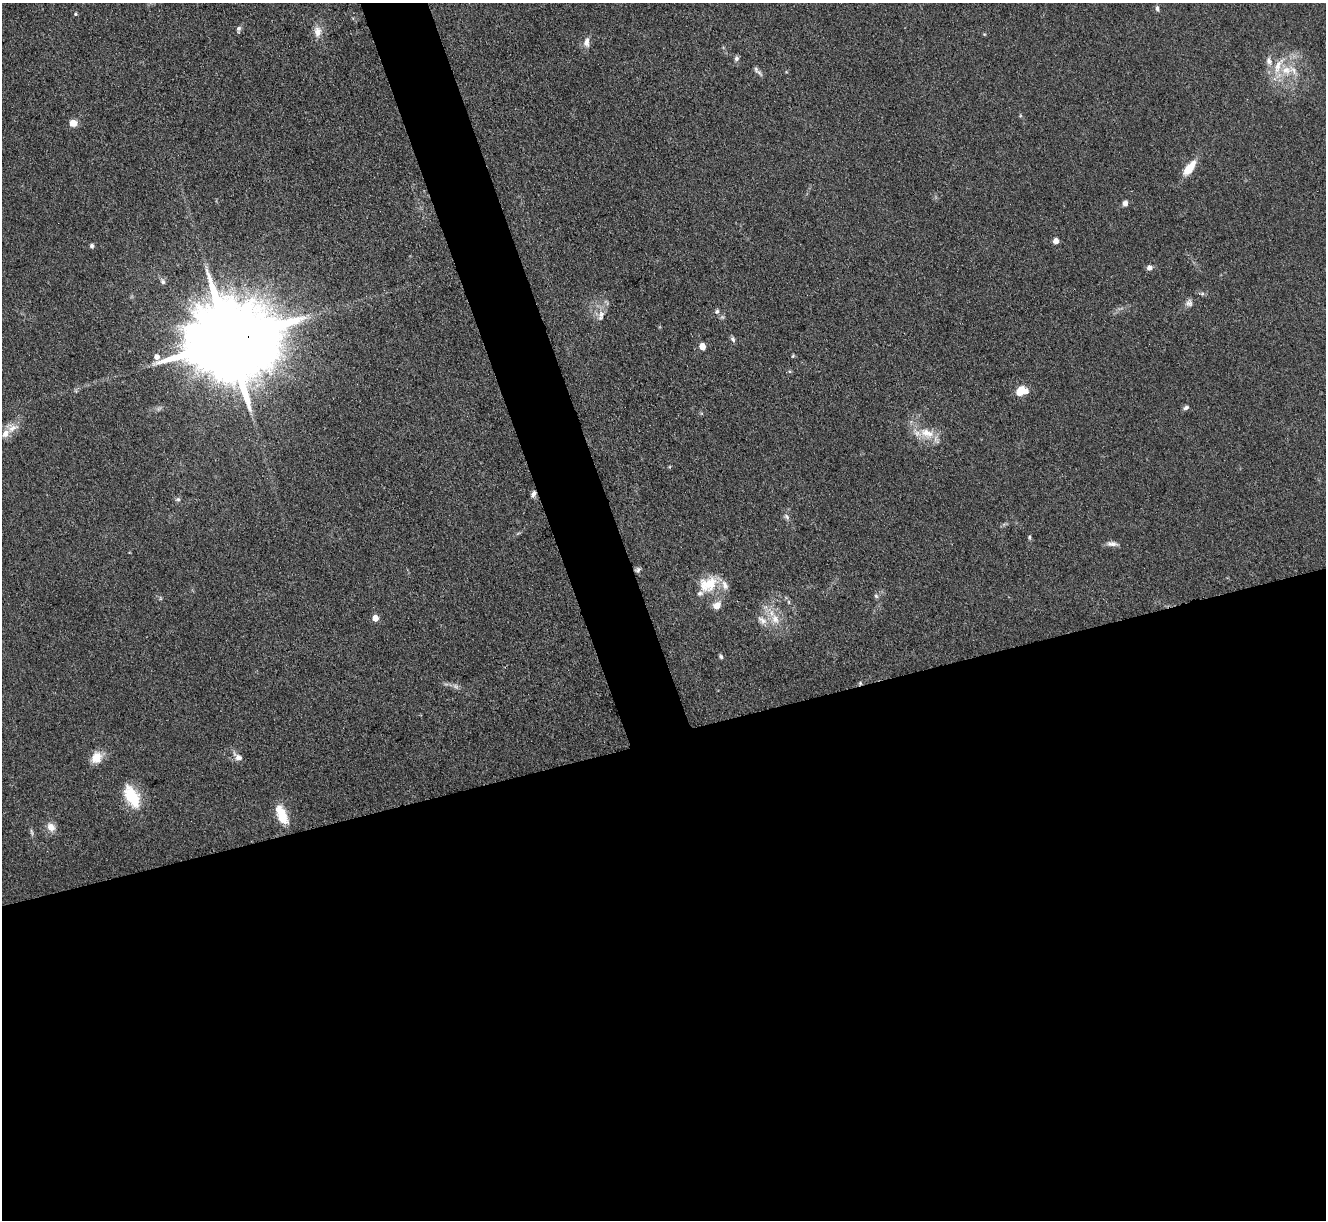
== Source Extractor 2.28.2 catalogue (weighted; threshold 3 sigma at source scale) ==
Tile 15 of 4 x 4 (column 3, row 4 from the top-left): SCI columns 2659-3982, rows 276-1493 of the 5316 x 5299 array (HDU 1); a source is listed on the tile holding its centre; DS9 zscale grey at full resolution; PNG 1328 x 1222 px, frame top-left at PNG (2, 3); no overlay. Shown black and unused: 43% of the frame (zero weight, under 3 of 4 exposures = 1% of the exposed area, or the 3 px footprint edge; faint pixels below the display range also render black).
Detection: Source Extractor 2.28.2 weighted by HDU 2 'WHT'; one run over the whole footprint, this tile lists its part. Background 0.111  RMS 0.0067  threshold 0.0302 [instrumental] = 3 sigma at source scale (4.5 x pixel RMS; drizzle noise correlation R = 1.50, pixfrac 1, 0.05/0.05 arcsec/px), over >= 5 px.
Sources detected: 58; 1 too faint to see at this stretch — not listed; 5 inside a brighter listed object's ellipse — not listed separately; the other 52 listed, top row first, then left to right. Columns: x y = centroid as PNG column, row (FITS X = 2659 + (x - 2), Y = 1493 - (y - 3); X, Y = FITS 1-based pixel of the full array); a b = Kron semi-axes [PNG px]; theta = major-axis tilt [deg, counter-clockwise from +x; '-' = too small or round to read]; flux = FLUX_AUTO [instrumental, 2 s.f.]
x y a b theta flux
1157 8 7 5 -76 1.8
75 14 4 4 - 0.84
238 29 9 6 78 1.8
317 31 15 10 -87 6.3
984 34 5 4 - 0.64
587 42 15 8 84 4.1
737 58 6 6 - 1.8
1269 61 12 8 -70 3.7
756 69 11 5 -63 2
1286 70 18 13 6 14
73 123 7 6 - 7
1189 168 17 7 51 14
1125 203 6 5 - 3.1
1056 241 5 4 - 5.9
92 246 5 4 - 1.6
1149 268 7 6 - 2.6
163 281 8 6 -59 1.9
1189 303 10 8 -84 2.7
717 311 7 6 - 1.6
601 316 17 8 78 5.2
733 339 8 5 -62 1.6
230 341 28 19 12 16000
702 347 5 4 - 9.5
793 356 5 4 - 0.79
156 357 5 5 - 3.9
1021 391 10 7 46 12
1186 407 7 5 25 1.7
12 428 19 12 9 7.4
927 433 24 14 -19 14
533 494 9 5 66 2.2
178 499 7 5 -20 1.3
787 517 9 6 -46 2
1029 537 6 4 -85 1
1112 544 15 6 -5 3.4
638 570 8 6 45 1.7
708 584 26 18 25 21
876 596 7 5 -67 1.4
160 598 6 4 -73 0.9
789 602 6 4 -89 1
717 605 12 9 41 5.2
375 618 5 4 - 8.6
775 619 18 10 -68 10
762 620 16 9 -36 6
721 657 6 4 -57 1.2
860 683 5 4 - 0.88
456 686 9 6 -40 2.3
238 757 12 7 -44 4.2
96 758 14 12 62 9.4
132 796 27 14 -62 25
282 814 23 10 -68 16
51 827 11 9 -58 6
32 832 10 4 -78 1.4
Overlapping masked pixels (flux is a lower limit): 4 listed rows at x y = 230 341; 533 494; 638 570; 860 683